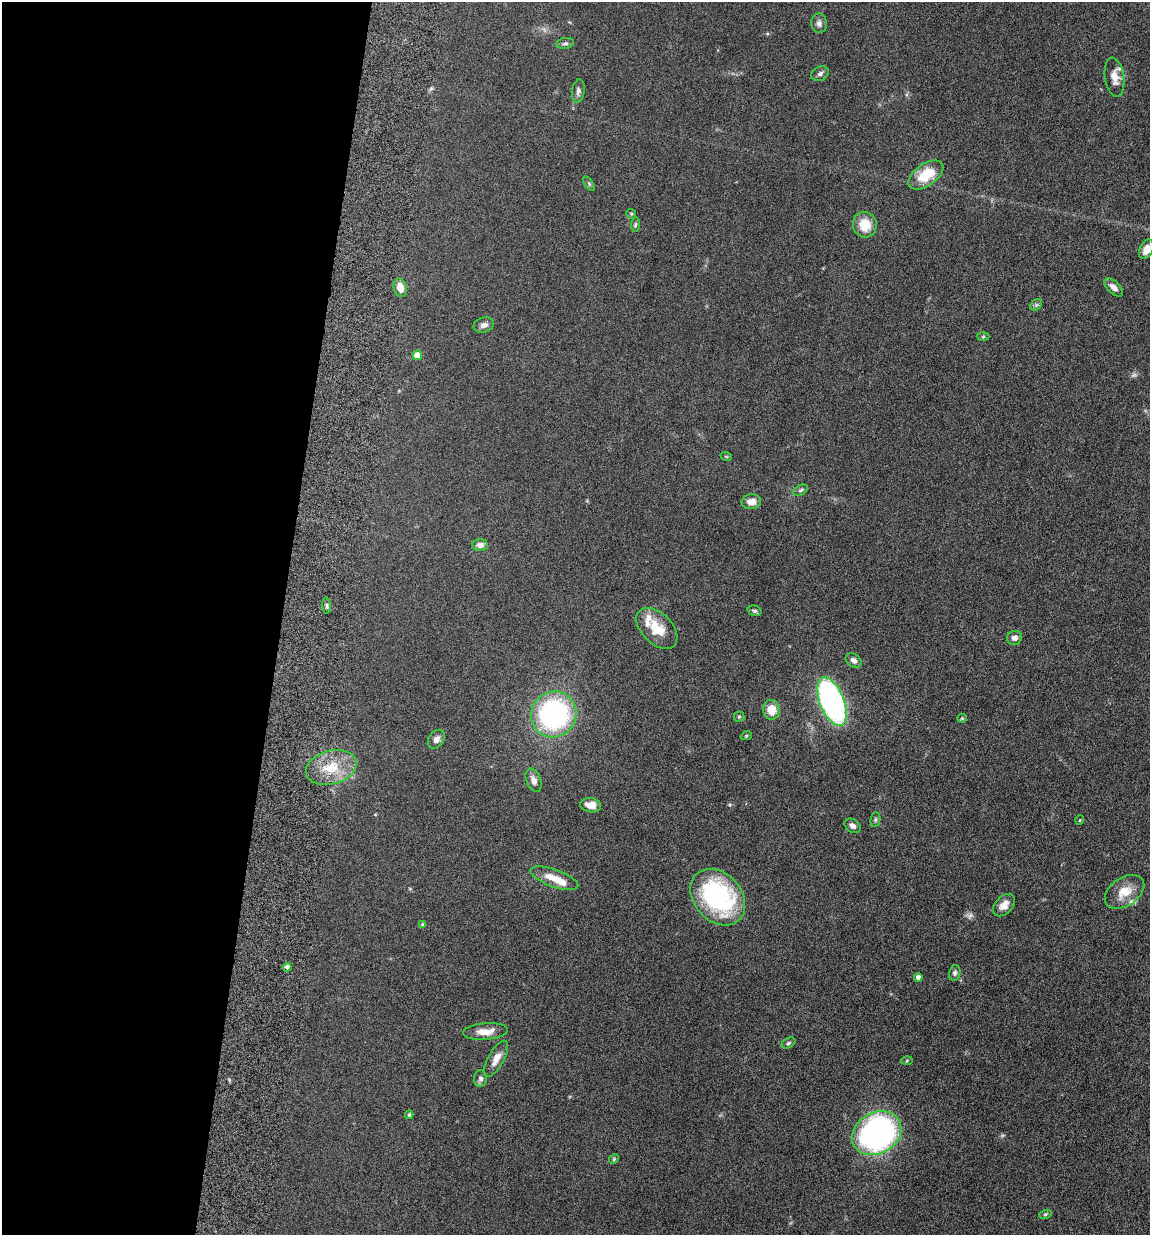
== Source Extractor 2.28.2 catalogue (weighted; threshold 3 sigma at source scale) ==
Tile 5 of 4 x 4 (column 1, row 2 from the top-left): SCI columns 339-1486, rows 2562-3794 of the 5155 x 5142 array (HDU 1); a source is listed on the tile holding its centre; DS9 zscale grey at full resolution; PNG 1152 x 1237 px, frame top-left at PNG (2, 2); each listed source drawn as its Kron ellipse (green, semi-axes under 4 px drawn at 4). Shown black and unused: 24% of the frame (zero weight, under 10 of 20 exposures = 8% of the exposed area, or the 3 px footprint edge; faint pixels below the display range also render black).
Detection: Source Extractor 2.28.2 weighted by HDU 2 'WHT'; one run over the whole footprint, this tile lists its part. Background 0.0613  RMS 0.0029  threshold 0.0117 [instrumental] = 3 sigma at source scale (4.09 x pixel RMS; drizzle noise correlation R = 1.36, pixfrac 0.8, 0.05/0.05 arcsec/px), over >= 5 px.
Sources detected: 62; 2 too faint to see at this stretch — neither listed nor drawn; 4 inside a brighter listed object's ellipse — not listed separately; the other 56 listed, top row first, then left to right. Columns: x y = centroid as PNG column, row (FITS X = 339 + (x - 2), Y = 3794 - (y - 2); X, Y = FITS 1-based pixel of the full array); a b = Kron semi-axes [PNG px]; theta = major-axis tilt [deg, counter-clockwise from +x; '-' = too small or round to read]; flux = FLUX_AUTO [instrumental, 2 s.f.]
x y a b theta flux
819 23 10 8 -82 1
565 43 9 5 9 0.58
820 74 9 7 27 0.81
1115 77 20 9 -81 2.7
578 91 12 6 82 0.87
926 175 20 11 35 7.2
589 184 8 4 -55 0.41
631 214 5 4 - 0.3
635 225 7 4 83 0.37
865 225 13 11 -71 5
1146 249 10 6 65 2.2
1114 287 11 6 -43 1.5
400 288 9 6 -75 2.6
1036 305 7 5 46 0.45
484 325 10 7 15 1.1
983 337 6 4 2 0.33
417 355 5 5 - 3.5
726 456 6 3 -19 0.24
800 490 8 5 28 0.51
751 502 10 7 8 2.1
480 545 7 6 - 1.3
327 606 8 3 -86 0.46
754 611 7 5 -17 0.52
657 628 25 15 -45 6.1
1014 638 7 7 - 1.1
854 660 8 6 -35 1.1
832 702 25 12 -68 72
771 710 10 8 -84 3.9
554 714 23 22 - 46
739 717 5 5 - 0.34
962 718 5 4 - 0.27
746 736 6 3 19 0.25
436 739 10 7 53 1.3
331 767 26 16 15 7.4
534 780 12 7 -69 1.5
591 805 10 7 -10 2.5
875 820 7 5 84 0.47
1080 820 5 3 - 0.19
852 826 9 6 -34 1.2
554 878 25 8 -20 4.3
1124 892 22 14 34 4.8
718 897 31 23 -48 37
1004 905 13 8 47 1.9
422 925 4 4 - 0.37
287 967 4 4 - 0.75
955 973 8 6 78 0.62
918 977 4 4 - 1.3
486 1032 22 8 4 3.1
788 1043 7 5 27 0.5
496 1059 20 8 60 2.3
907 1061 5 3 - 0.25
480 1079 8 6 86 0.85
409 1115 4 3 - 0.42
877 1133 26 20 30 78
614 1159 5 4 - 0.31
1045 1214 6 4 19 0.32
Isophote crosses this tile's border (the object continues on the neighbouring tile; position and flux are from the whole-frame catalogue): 1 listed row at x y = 1146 249